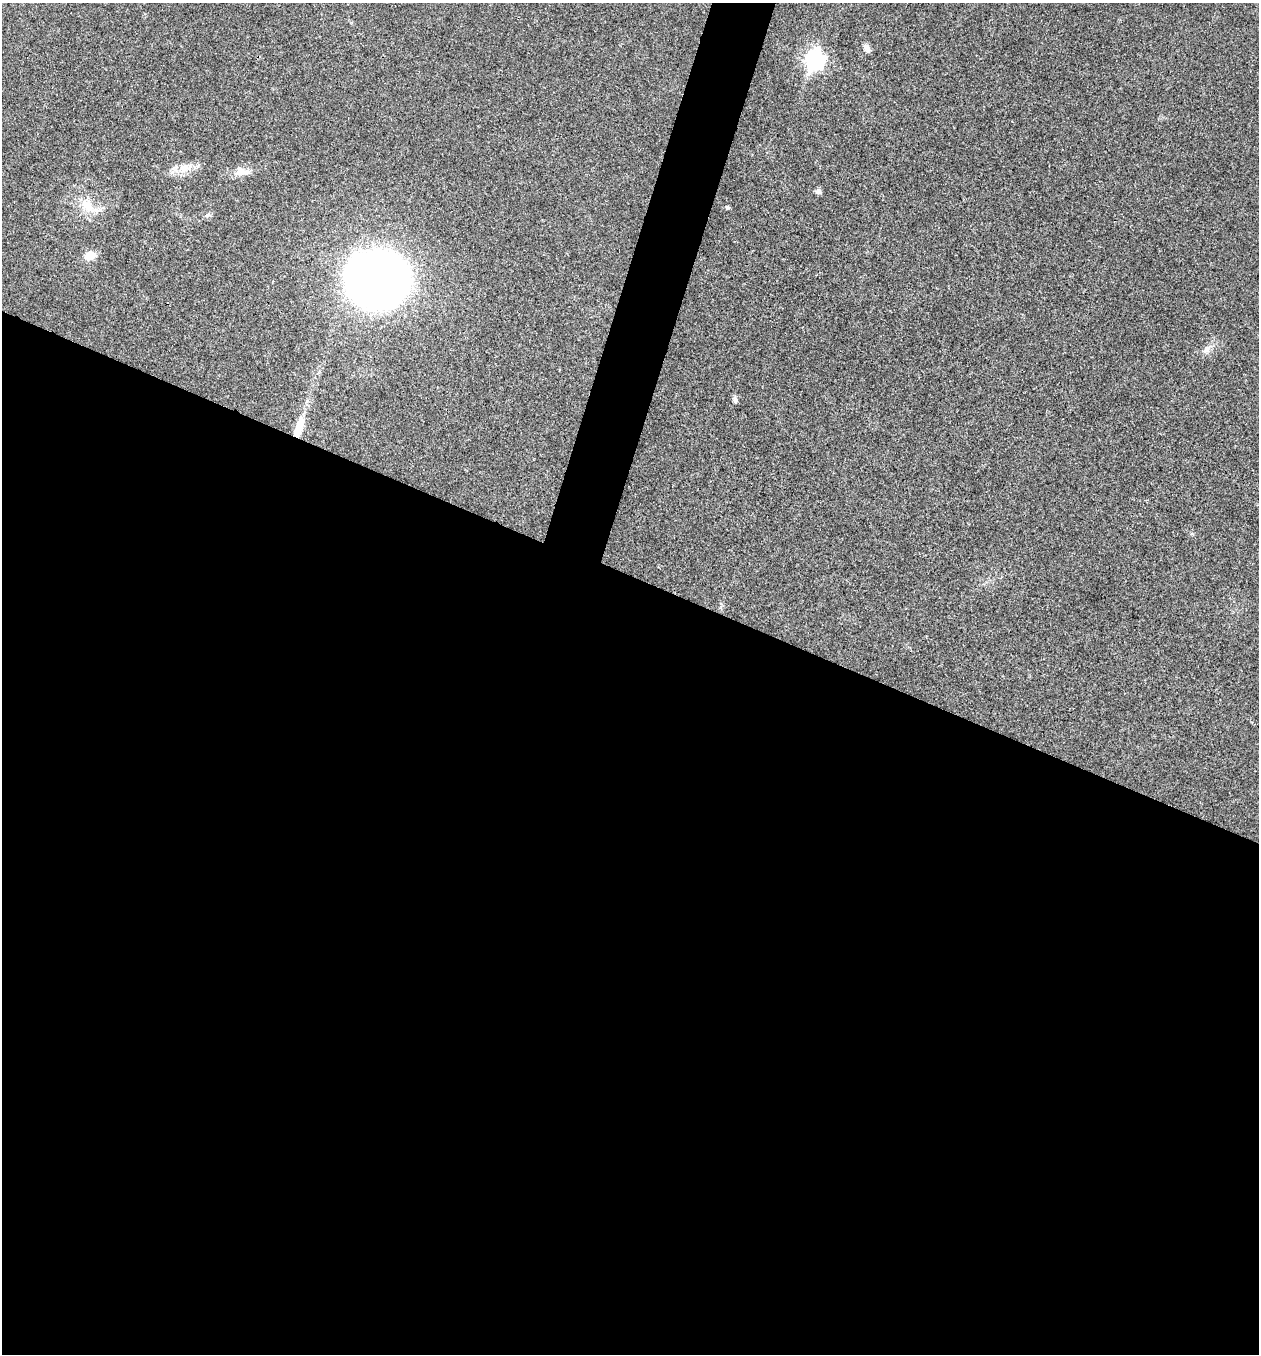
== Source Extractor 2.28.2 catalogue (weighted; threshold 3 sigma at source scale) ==
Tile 14 of 4 x 4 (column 2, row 4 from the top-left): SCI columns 1524-2780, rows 3-1354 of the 5431 x 5417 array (HDU 1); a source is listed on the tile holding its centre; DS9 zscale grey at full resolution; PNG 1261 x 1356 px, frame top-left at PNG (2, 3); no overlay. Shown black and unused: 60% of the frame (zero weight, under 3 of 4 exposures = <1% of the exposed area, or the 3 px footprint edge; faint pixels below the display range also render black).
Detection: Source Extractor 2.28.2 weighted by HDU 2 'WHT'; one run over the whole footprint, this tile lists its part. Background 0.0216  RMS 0.004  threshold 0.0179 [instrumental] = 3 sigma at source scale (4.5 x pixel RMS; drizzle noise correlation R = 1.50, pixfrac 1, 0.05/0.05 arcsec/px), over >= 5 px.
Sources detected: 13; all 13 listed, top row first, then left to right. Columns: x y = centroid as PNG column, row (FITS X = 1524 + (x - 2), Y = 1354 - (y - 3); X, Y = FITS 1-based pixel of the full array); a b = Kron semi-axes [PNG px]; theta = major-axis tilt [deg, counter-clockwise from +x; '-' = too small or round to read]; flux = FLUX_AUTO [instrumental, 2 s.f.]
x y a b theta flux
867 48 10 6 -60 1.8
814 59 9 8 - 140
184 168 14 12 21 4.3
241 171 21 12 -1 3.9
818 191 7 7 - 1.2
88 206 26 12 -37 8.2
728 207 6 4 -19 0.56
207 215 7 5 30 0.81
90 256 11 9 16 4.7
378 279 43 38 -4 410
1207 349 14 7 55 2.1
735 400 9 6 -78 1.1
299 427 27 10 70 7
Overlapping masked pixels (flux is a lower limit): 1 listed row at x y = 299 427